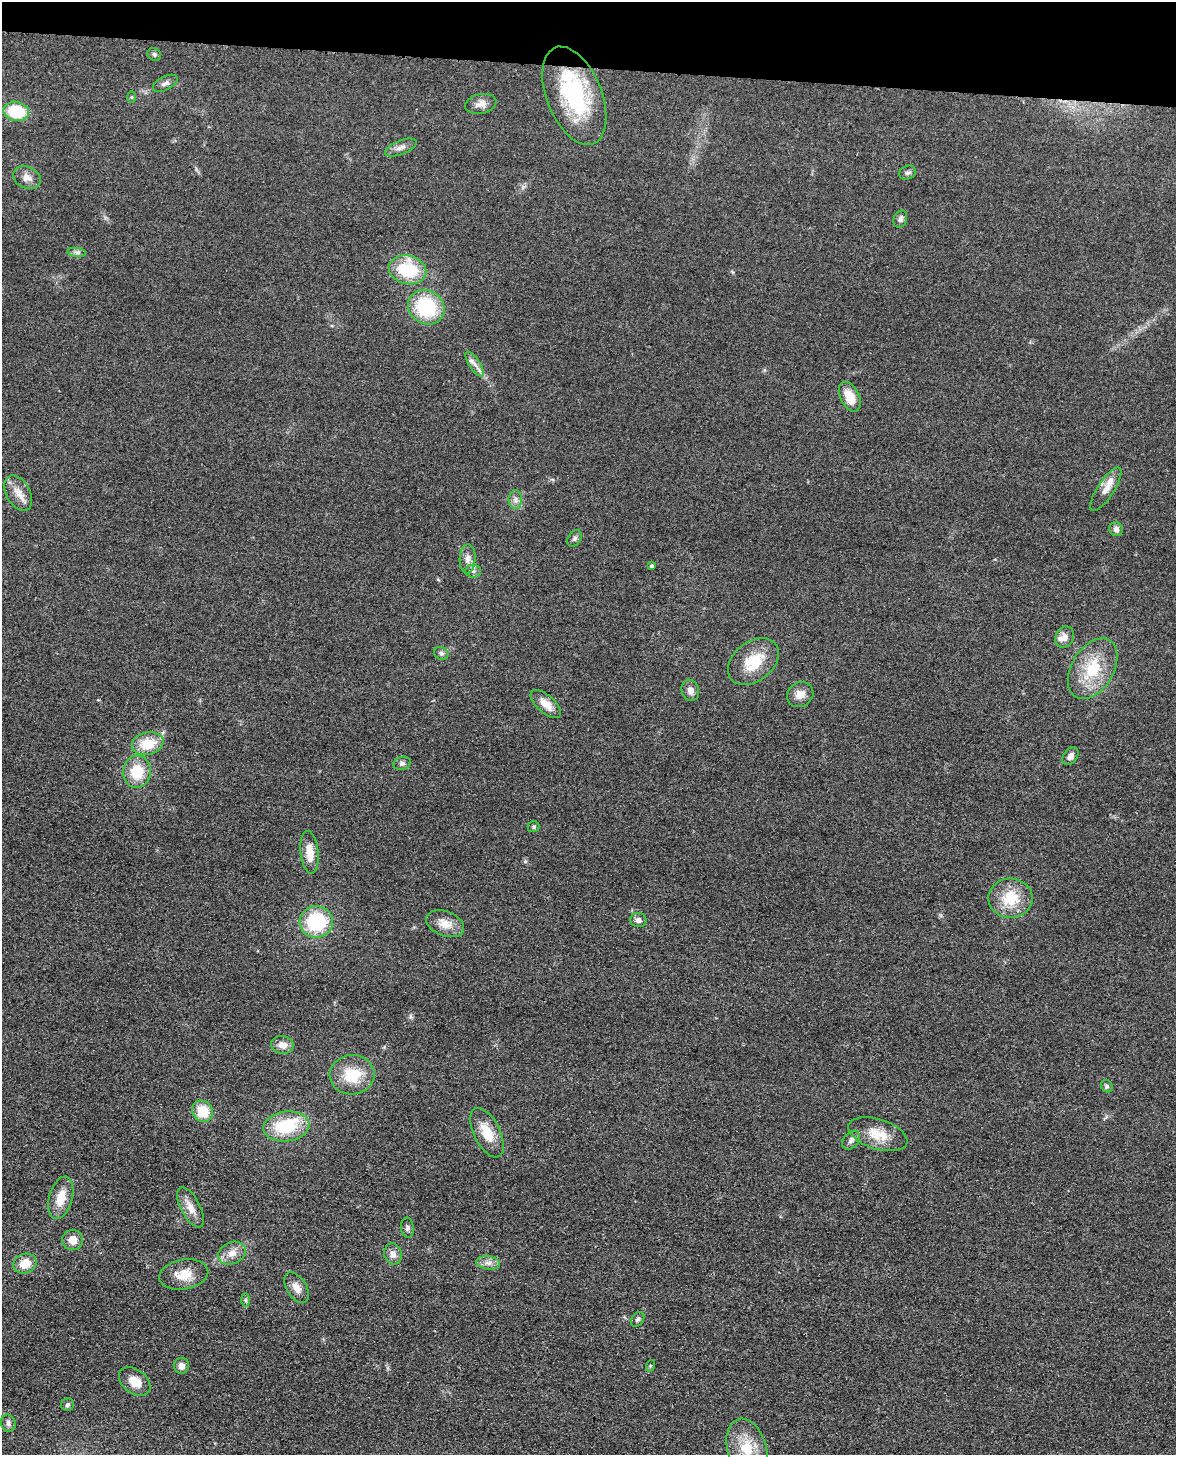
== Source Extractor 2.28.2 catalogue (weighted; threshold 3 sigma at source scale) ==
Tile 2 of 4 x 3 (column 2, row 1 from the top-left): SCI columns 1193-2366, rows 3062-4514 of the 4869 x 4885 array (HDU 1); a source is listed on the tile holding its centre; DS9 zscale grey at full resolution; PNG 1178 x 1457 px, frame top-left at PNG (2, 2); each listed source drawn as its Kron ellipse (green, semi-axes under 4 px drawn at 4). Shown black and unused: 5% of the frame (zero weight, under 3 of 4 exposures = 9% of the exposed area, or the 3 px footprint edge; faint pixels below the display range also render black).
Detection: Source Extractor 2.28.2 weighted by HDU 2 'WHT'; one run over the whole footprint, this tile lists its part. Background 0.0534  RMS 0.0086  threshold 0.0388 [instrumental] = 3 sigma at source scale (4.5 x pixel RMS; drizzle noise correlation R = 1.50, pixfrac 1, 0.05/0.05 arcsec/px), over >= 5 px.
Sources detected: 70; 4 inside a brighter listed object's ellipse — not listed separately; the other 66 listed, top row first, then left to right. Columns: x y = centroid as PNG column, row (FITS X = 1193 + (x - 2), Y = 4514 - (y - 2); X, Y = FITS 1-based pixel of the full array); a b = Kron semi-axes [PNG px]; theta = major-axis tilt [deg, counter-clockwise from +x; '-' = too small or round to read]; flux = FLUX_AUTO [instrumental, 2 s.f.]
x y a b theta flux
154 54 7 6 - 1.9
165 83 13 6 27 3.5
574 96 52 27 -68 83
131 97 6 4 -89 0.95
481 104 16 10 11 6
16 111 13 9 -10 35
401 147 17 7 22 4.8
908 173 8 6 23 2.2
27 178 14 11 -27 6.9
900 219 9 6 70 3
77 252 9 4 -8 2.4
407 270 19 14 -14 42
426 307 19 16 -33 52
475 364 14 5 -57 4.5
850 397 16 9 -64 15
1106 489 25 8 57 7.7
18 493 19 12 -61 9.8
515 499 9 6 90 3.4
1116 529 7 6 - 3.3
575 538 9 6 58 2.5
468 559 15 8 86 5.4
651 566 4 4 - 1.5
473 571 8 6 -1 2.7
1065 637 11 9 65 5.9
441 653 7 6 - 2.2
753 662 28 20 38 27
1093 669 33 21 59 36
690 690 11 8 -74 4.8
800 694 13 12 - 7.2
546 704 19 8 -42 9.5
148 744 16 11 13 20
1070 756 10 6 54 4.1
402 763 9 6 17 2.5
137 772 16 14 85 24
534 827 6 5 - 1.3
310 852 21 9 -84 13
1010 898 22 19 2 27
638 920 8 7 - 3.6
316 922 17 16 - 56
445 924 20 12 -22 11
282 1045 11 9 -11 6.7
352 1075 22 19 3 28
1107 1086 6 5 - 1.6
203 1111 11 10 - 21
286 1126 23 15 7 44
487 1133 27 13 -63 18
878 1134 30 15 -18 19
851 1140 11 7 48 3.5
61 1198 22 11 75 14
191 1207 22 9 -62 9.3
407 1228 10 6 -85 2.5
72 1240 10 10 - 7.9
232 1253 14 10 27 8.3
393 1254 11 8 -76 5.1
488 1263 12 6 -9 4.2
25 1264 12 9 20 13
184 1274 25 15 10 16
297 1288 17 10 -58 7.3
246 1300 7 4 -89 1.4
638 1319 8 6 55 2.1
181 1366 8 7 - 4.8
650 1366 6 3 72 0.95
135 1381 17 12 -37 12
67 1405 6 6 - 2
8 1423 9 7 -72 3.1
747 1449 31 19 -73 31
Isophote crosses this tile's border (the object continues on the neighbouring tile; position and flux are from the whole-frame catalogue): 1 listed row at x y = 747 1449